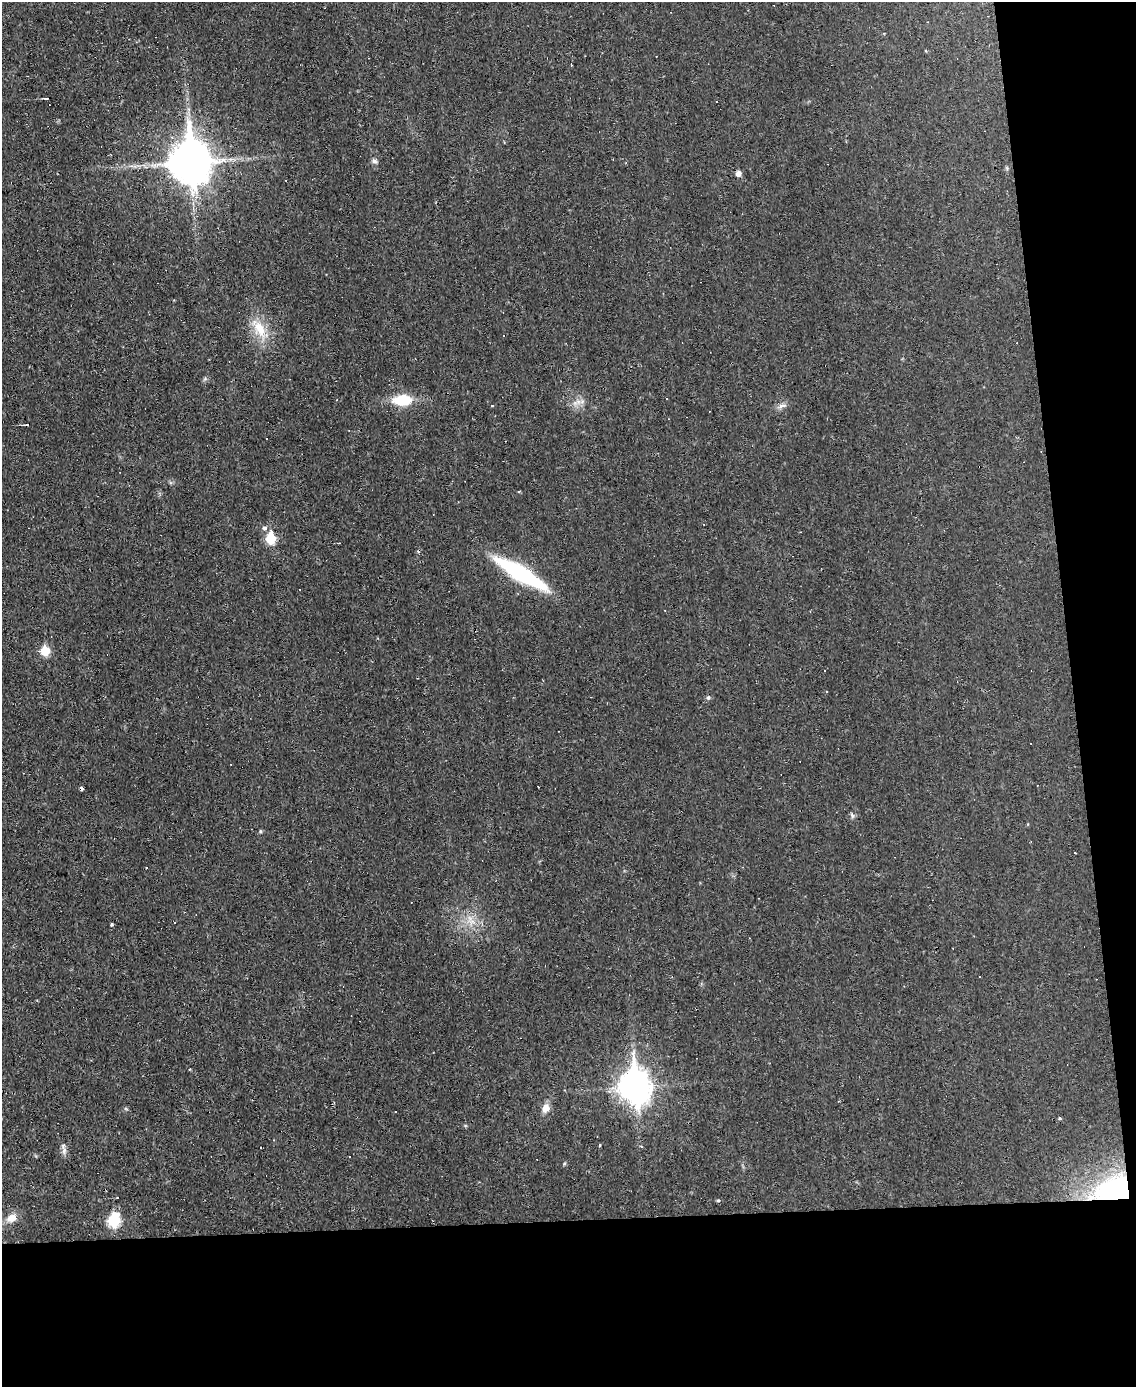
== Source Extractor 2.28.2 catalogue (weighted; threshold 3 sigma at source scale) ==
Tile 12 of 4 x 3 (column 4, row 3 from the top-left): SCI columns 3402-4535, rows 128-1512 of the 4535 x 4512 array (HDU 1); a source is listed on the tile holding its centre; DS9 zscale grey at full resolution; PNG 1138 x 1389 px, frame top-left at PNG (2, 2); no overlay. Shown black and unused: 18% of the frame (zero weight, under 2 of 3 exposures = <1% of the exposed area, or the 3 px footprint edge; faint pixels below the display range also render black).
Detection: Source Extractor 2.28.2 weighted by HDU 2 'WHT'; one run over the whole footprint, this tile lists its part. Background 0.0242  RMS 0.0048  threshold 0.0214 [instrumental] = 3 sigma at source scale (4.5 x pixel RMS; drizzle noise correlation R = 1.50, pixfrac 1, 0.05/0.05 arcsec/px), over >= 5 px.
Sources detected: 53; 21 cosmic-ray / hot-pixel residue — not listed; the other 32 listed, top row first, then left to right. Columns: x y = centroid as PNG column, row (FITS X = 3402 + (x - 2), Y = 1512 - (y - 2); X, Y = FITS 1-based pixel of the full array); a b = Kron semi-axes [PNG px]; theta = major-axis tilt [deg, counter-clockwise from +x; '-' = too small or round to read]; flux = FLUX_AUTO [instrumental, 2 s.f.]
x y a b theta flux
46 98 6 2 -3 0.51
374 161 8 6 -29 1.3
190 162 14 12 -84 1600
738 173 6 5 - 2.4
259 328 31 14 -59 12
337 400 3 2 - 0.32
402 400 22 12 1 14
577 402 16 6 23 2.8
491 406 3 3 - 5.3
782 406 14 5 15 2
27 425 6 2 7 0.52
265 528 5 4 - 2.1
270 539 7 6 - 21
521 573 59 13 -31 50
45 651 6 6 - 15
708 698 5 5 - 0.78
81 788 4 3 - 2.2
852 816 6 4 73 0.92
260 831 5 3 - 0.53
1075 853 3 2 - 0.61
472 922 12 6 -4 3.5
112 925 3 3 - 0.7
634 1087 13 10 -85 670
545 1108 12 9 69 3.7
1059 1118 4 3 - 0.63
600 1145 3 3 - 2.9
64 1150 11 6 83 1.9
349 1157 3 3 - 2.9
1115 1190 47 27 12 53
718 1200 4 4 - 0.62
12 1218 15 10 28 5
113 1220 8 6 68 36
Overlapping masked pixels (flux is a lower limit): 2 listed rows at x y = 81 788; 1115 1190